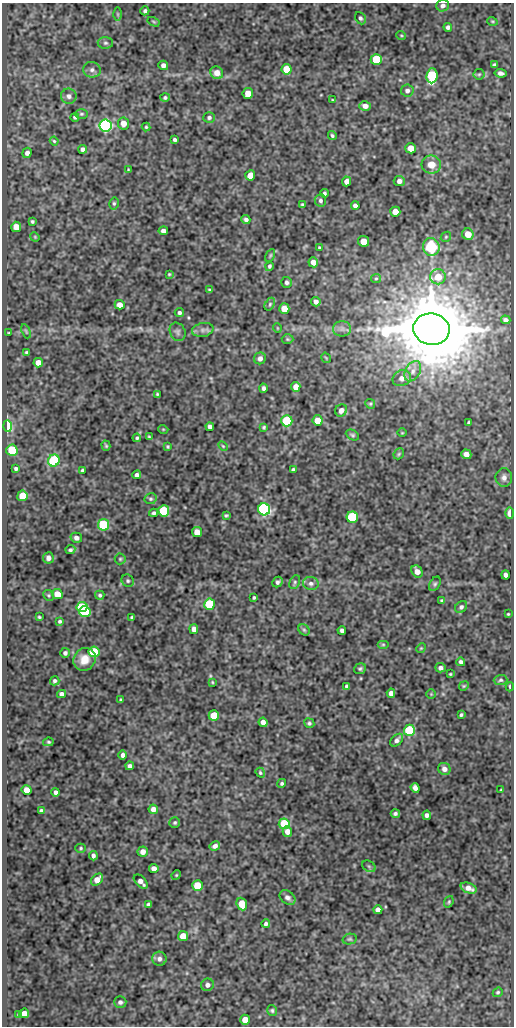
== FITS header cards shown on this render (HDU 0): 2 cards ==
NAXIS1  =                  512
NAXIS2  =                 1024

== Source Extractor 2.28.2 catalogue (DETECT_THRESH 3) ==
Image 512 x 1024 px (HDU 0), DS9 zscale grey, 1 PNG px = 1 image px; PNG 516 x 1028 px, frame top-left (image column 1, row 1024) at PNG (2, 3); each listed source drawn as its Kron ellipse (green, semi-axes under 4 px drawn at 4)
Background 86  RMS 0.52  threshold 1.56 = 3 sigma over >= 5 px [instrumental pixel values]
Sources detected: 219; all 219 listed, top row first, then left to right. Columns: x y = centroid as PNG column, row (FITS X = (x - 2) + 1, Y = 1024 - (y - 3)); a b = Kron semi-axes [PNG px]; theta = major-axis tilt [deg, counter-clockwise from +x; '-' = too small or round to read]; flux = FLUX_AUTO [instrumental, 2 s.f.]
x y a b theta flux
443 6 6 5 - 130
145 11 4 4 - 73
118 14 6 4 -89 52
360 18 6 5 - 81
492 21 5 3 - 33
154 22 6 4 -30 43
448 27 4 4 - 89
401 35 5 3 - 33
105 43 8 6 -1 83
376 59 5 5 - 1600
163 65 5 4 - 140
494 65 4 4 - 76
286 69 5 5 - 1000
92 70 9 8 - 140
217 73 6 6 - 300
501 73 6 4 -8 110
479 74 5 5 - 53
432 76 7 5 84 3100
407 91 6 6 - 110
248 93 5 5 - 460
69 96 8 7 - 150
165 98 5 4 - 64
333 100 3 2 - 29
365 106 6 4 -15 170
81 114 6 5 - 56
75 117 4 3 - 68
209 117 6 5 - 77
123 123 6 5 - 340
105 126 6 6 - 8700
146 127 4 4 - 43
332 135 5 3 - 52
174 140 4 3 - 67
54 141 4 4 - 40
411 148 5 5 - 430
83 149 4 4 - 110
27 153 5 4 - 120
431 165 10 9 - 410
128 170 3 2 - 30
250 175 5 5 - 420
347 181 5 4 - 260
399 181 5 5 - 140
324 193 4 3 - 65
320 200 6 5 - 81
114 203 6 4 77 60
302 205 3 3 - 47
355 206 4 4 - 140
395 212 5 5 - 320
246 219 4 4 - 87
32 221 3 3 - 53
16 227 5 5 - 390
163 231 4 4 - 140
468 234 6 5 - 440
35 237 5 4 - 35
446 237 6 4 46 47
363 241 5 5 - 380
431 247 9 8 - 1600
319 248 3 2 - 37
270 256 7 4 63 47
313 262 5 5 - 210
269 266 5 4 - 69
169 274 3 2 - 35
438 277 8 7 - 540
376 278 5 4 - 45
287 282 5 5 - 78
209 290 3 2 - 36
316 302 5 4 - 130
270 304 7 4 61 53
120 305 5 4 - 270
284 309 5 5 - 490
179 313 4 4 - 79
506 320 5 3 - 74
277 328 5 3 - 26
342 329 9 7 0 150
431 329 18 15 -9 310000
203 330 11 7 11 150
26 331 7 3 -67 47
178 332 9 7 -62 110
9 333 4 2 - 31
287 339 6 5 - 49
26 352 3 3 - 44
260 358 6 6 - 150
326 358 5 3 - 31
38 363 5 4 - 300
413 371 11 7 60 210
402 378 9 8 - 200
296 387 5 4 - 270
263 388 4 3 - 89
157 394 4 4 - 39
370 404 5 4 - 45
341 410 6 5 - 190
317 420 5 5 - 500
287 421 5 5 - 2300
468 422 4 3 - 44
8 426 6 4 -88 3500
210 427 4 4 - 120
264 427 4 3 - 46
163 429 5 3 - 29
402 433 5 3 - 30
352 435 7 5 -27 64
149 437 4 3 - 38
137 438 4 4 - 49
106 446 5 4 - 47
168 446 4 3 - 43
223 446 6 3 -45 40
12 450 5 5 - 1600
399 454 6 5 - 48
466 454 5 4 - 220
54 460 6 5 - 3300
16 468 4 3 - 73
82 470 3 3 - 43
293 470 4 3 - 72
137 475 4 4 - 100
504 477 9 8 - 170
22 496 5 5 - 790
151 499 6 5 - 66
264 509 6 6 - 7200
164 511 5 5 - 2200
154 513 4 4 - 71
510 513 5 3 - 340
226 515 4 3 - 50
352 517 5 5 - 2700
103 525 5 5 - 2600
197 532 5 5 - 350
76 538 6 5 - 150
70 550 5 3 - 64
48 558 5 5 - 160
120 559 5 5 - 53
417 571 6 5 - 240
505 575 4 4 - 110
128 581 6 5 - 68
278 582 6 4 46 89
295 582 7 5 63 58
311 583 8 6 -15 120
435 584 8 5 58 62
57 594 5 5 - 460
49 595 6 5 - 51
100 595 4 4 - 60
254 597 3 3 - 47
442 600 4 3 - 50
209 604 5 5 - 2000
82 607 5 5 - 1900
461 607 7 5 45 79
85 611 6 5 - 3500
508 614 3 3 - 33
39 617 3 3 - 42
132 617 4 3 - 49
60 621 4 3 - 55
194 629 5 4 - 230
304 630 6 5 - 53
342 630 4 4 - 100
383 644 6 4 0 46
421 648 5 4 - 38
94 652 5 5 - 1400
65 653 5 5 - 93
85 659 12 10 54 460
461 662 4 4 - 84
440 668 5 4 - 110
360 669 6 5 - 63
450 674 3 2 - 32
501 680 7 5 3 65
55 681 4 4 - 68
212 682 3 3 - 30
347 686 4 3 - 76
464 686 5 4 - 40
510 687 4 3 - 67
391 693 5 4 - 170
62 694 4 4 - 140
431 694 4 4 - 38
121 700 4 3 - 61
214 715 5 5 - 900
461 715 3 3 - 50
263 722 5 4 - 200
309 723 5 4 - 62
409 730 5 5 - 2500
397 740 7 5 45 120
48 742 5 4 - 53
123 755 5 3 - 110
130 766 4 4 - 110
444 769 6 6 - 160
260 773 5 4 - 47
282 783 5 4 - 56
415 788 5 4 - 160
27 790 5 5 - 420
501 790 3 2 - 30
56 792 4 4 - 120
153 809 5 4 - 170
41 811 4 4 - 86
395 813 5 3 - 84
427 815 4 4 - 110
175 822 5 5 - 57
284 824 5 5 - 1500
287 832 5 4 - 250
215 846 5 4 - 120
81 848 5 4 - 47
143 852 5 5 - 210
93 856 5 4 - 110
369 866 7 5 -30 64
154 868 5 4 - 180
176 875 5 4 - 39
97 880 7 5 44 360
141 882 8 5 -46 180
197 885 5 5 - 790
469 888 8 5 -21 200
287 898 9 6 -36 120
449 902 6 4 70 47
148 904 4 3 - 69
242 904 6 5 - 670
378 910 4 4 - 170
266 924 4 4 - 82
183 936 5 5 - 440
350 939 7 5 13 59
159 959 7 7 - 140
207 985 6 6 - 150
498 992 5 4 - 52
120 1002 6 5 - 99
272 1010 5 5 - 58
24 1013 5 4 - 300
19 1015 4 3 - 45
245 1020 5 5 - 440
At the frame edge (FLAGS 8, measured only in part): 1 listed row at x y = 443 6